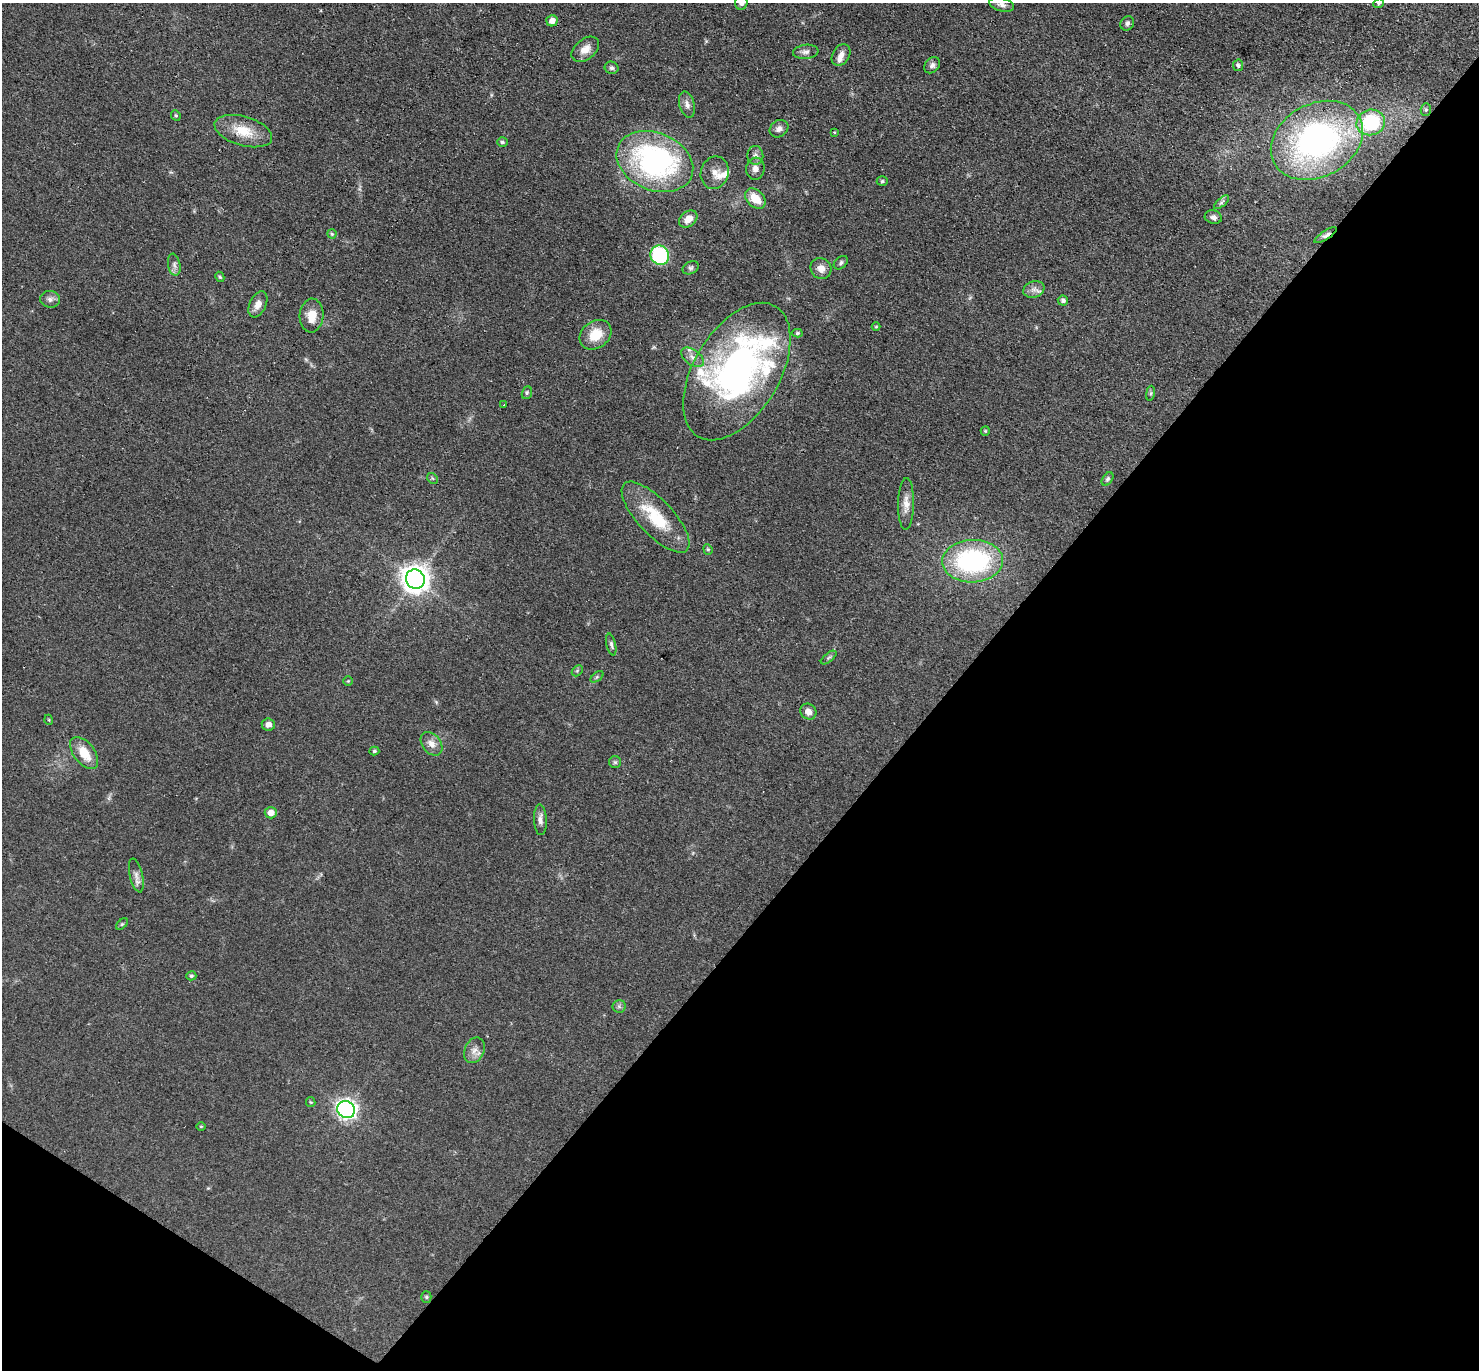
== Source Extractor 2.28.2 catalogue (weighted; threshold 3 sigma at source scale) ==
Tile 15 of 4 x 4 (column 3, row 4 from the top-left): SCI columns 3086-4562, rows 297-1664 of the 6089 x 6079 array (HDU 1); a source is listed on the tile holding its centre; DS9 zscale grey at full resolution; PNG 1481 x 1372 px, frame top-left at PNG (2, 3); each listed source drawn as its Kron ellipse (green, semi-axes under 4 px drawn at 4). Shown black and unused: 38% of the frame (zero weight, under 3 of 4 exposures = <1% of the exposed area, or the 3 px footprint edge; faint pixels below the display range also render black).
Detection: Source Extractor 2.28.2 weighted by HDU 2 'WHT'; one run over the whole footprint, this tile lists its part. Background 0.0607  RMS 0.0056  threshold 0.0254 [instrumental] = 3 sigma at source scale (4.5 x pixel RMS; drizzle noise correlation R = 1.50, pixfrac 1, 0.05/0.05 arcsec/px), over >= 5 px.
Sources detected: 87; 6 inside a brighter listed object's ellipse — not listed separately; the other 81 listed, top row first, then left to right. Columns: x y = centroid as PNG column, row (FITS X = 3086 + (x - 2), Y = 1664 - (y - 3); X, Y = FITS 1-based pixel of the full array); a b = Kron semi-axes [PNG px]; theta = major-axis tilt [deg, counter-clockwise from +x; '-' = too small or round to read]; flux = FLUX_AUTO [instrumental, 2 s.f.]
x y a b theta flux
741 3 7 6 - 1.9
1378 3 5 4 - 0.88
1002 5 13 6 -15 2.4
552 21 6 5 - 3.5
1127 23 7 6 - 1.6
585 49 15 10 39 5.2
806 52 13 7 6 2.5
841 55 12 8 59 3.5
932 65 9 7 46 2.1
1238 65 6 5 - 1.3
612 68 7 6 - 1.5
687 105 13 7 -75 2.8
1426 110 6 5 - 1
176 115 5 4 - 0.95
1371 122 14 12 15 37
779 129 10 8 37 2.4
243 131 30 14 -16 14
834 132 4 2 - 0.39
1317 140 48 36 29 160
502 142 5 5 - 1.2
755 155 9 8 - 2.1
655 162 40 28 -23 120
755 169 11 9 83 3
715 173 16 13 72 5.4
882 181 5 4 - 1.1
755 199 12 8 -46 9.7
1222 202 9 4 42 1.3
1213 217 9 6 -14 2.1
688 219 10 7 40 5.6
332 234 4 4 - 0.8
1326 235 13 4 33 1.8
660 255 10 9 - 43
841 263 8 5 42 1.3
174 265 11 6 -79 2.2
690 268 8 6 29 1.4
821 269 11 10 - 4.6
220 277 5 4 - 0.75
1034 289 11 8 20 3
50 299 10 8 -10 2.4
1063 300 5 5 - 1.6
258 304 14 8 65 4.1
312 316 17 12 86 8
876 327 4 3 - 0.5
797 333 5 4 - 0.96
595 335 17 13 37 12
692 357 13 7 -37 3.6
737 371 76 43 59 180
527 393 6 5 - 0.98
1150 393 7 4 81 0.85
504 405 3 3 - 2.2
985 431 5 4 - 0.65
432 478 6 4 -46 0.85
1108 479 7 5 53 1.1
906 504 26 8 89 5.3
656 517 46 17 -47 27
708 549 5 4 - 0.79
973 561 30 21 2 84
415 579 10 9 - 600
611 644 11 4 -77 1.4
829 657 9 4 38 1.1
577 671 6 4 45 0.84
597 677 7 4 37 0.85
348 681 4 4 - 0.61
808 712 8 7 - 3.6
49 720 5 3 - 0.53
268 724 6 6 - 3.1
431 744 13 9 -52 4.3
374 751 5 4 - 0.81
84 753 19 10 -53 12
615 762 6 6 - 1.1
271 813 6 6 - 4
540 820 15 6 -88 2.8
136 875 17 6 -76 3.1
122 924 7 4 44 0.78
191 976 5 4 - 0.86
619 1006 6 6 - 1.3
474 1050 13 9 65 4
311 1102 5 4 - 0.64
346 1109 9 8 - 210
201 1126 5 3 - 0.45
426 1297 5 5 - 0.74
Overlapping masked pixels (flux is a lower limit): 2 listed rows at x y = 243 131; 1326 235
Isophote crosses this tile's border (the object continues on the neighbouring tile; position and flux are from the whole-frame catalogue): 2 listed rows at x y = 741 3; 1378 3